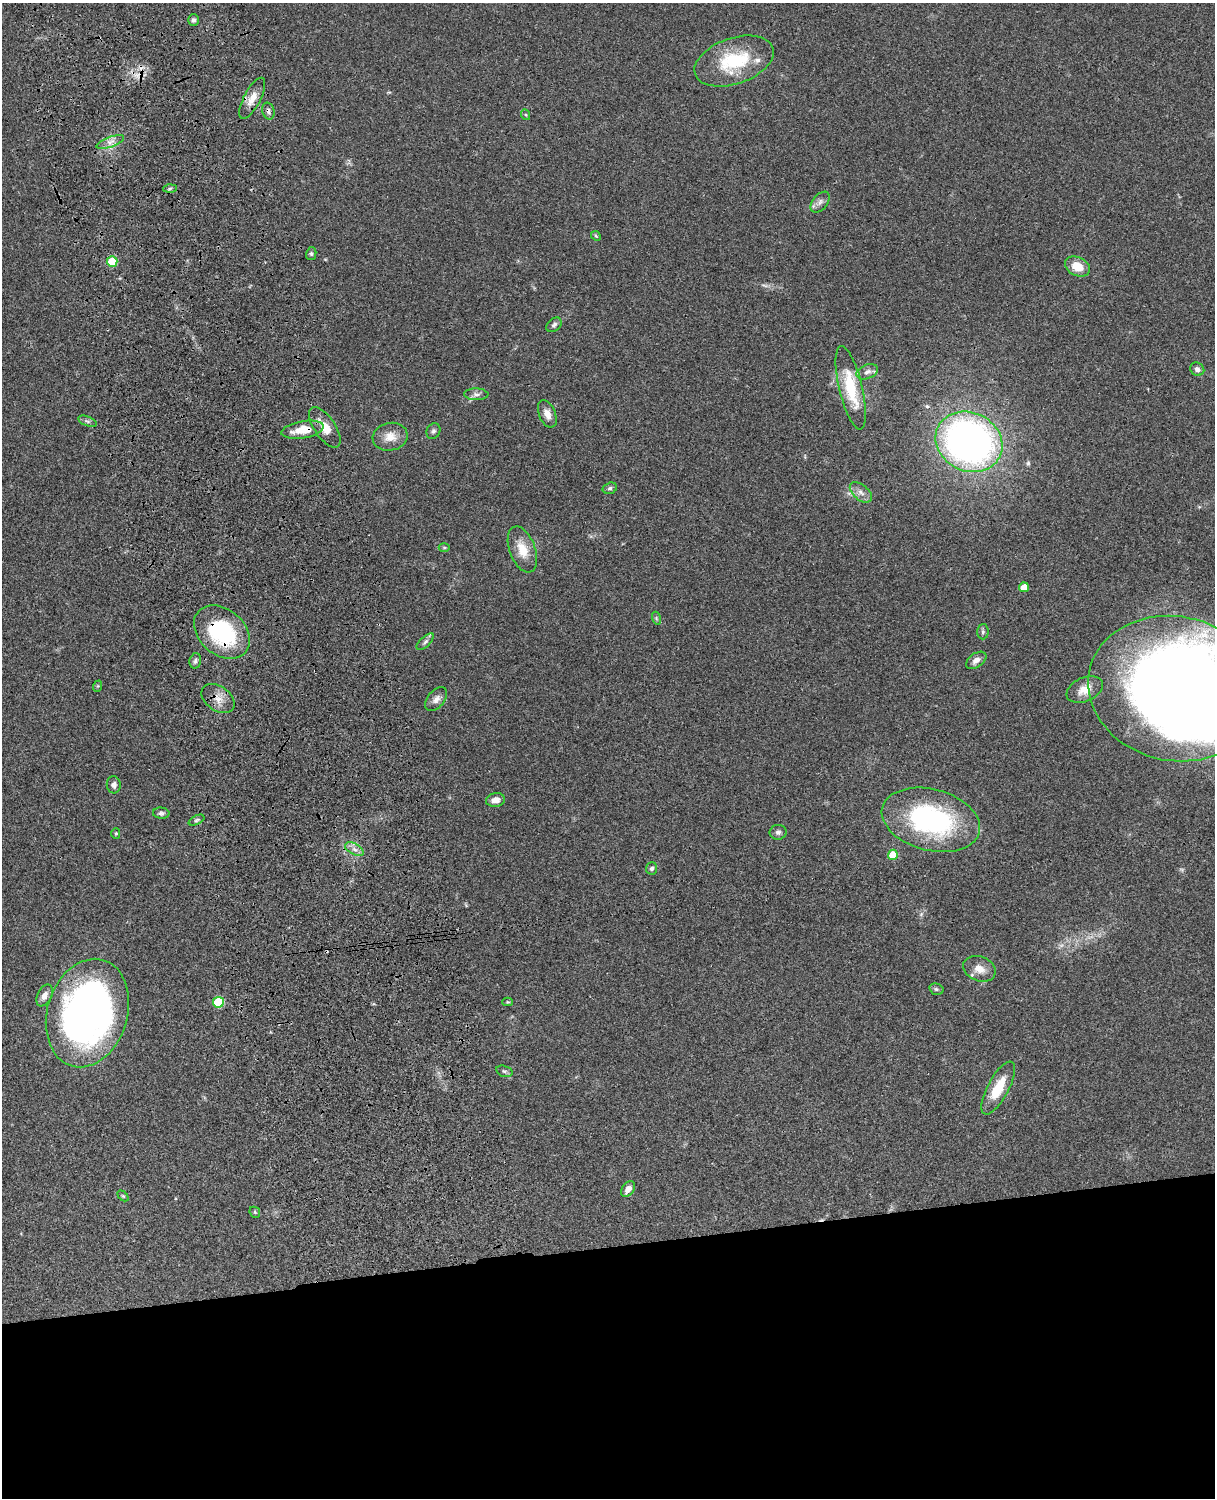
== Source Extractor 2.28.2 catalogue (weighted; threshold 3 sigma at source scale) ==
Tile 11 of 4 x 3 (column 3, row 3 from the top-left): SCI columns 2545-3757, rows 277-1772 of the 5088 x 4927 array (HDU 1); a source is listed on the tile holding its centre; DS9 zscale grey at full resolution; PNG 1217 x 1500 px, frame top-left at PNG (2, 3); each listed source drawn as its Kron ellipse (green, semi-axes under 4 px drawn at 4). Shown black and unused: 17% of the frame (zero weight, under 3 of 4 exposures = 6% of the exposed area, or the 3 px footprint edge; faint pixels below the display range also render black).
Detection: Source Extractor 2.28.2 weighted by HDU 2 'WHT'; one run over the whole footprint, this tile lists its part. Background 0.0752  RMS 0.0059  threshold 0.0265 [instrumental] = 3 sigma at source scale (4.5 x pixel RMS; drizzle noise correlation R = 1.50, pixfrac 1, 0.05/0.05 arcsec/px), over >= 5 px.
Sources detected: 67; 1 too faint to see at this stretch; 1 inside a brighter object's white glare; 3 cosmic-ray / hot-pixel residue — neither listed nor drawn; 1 inside a brighter listed object's ellipse — not listed separately; the other 61 listed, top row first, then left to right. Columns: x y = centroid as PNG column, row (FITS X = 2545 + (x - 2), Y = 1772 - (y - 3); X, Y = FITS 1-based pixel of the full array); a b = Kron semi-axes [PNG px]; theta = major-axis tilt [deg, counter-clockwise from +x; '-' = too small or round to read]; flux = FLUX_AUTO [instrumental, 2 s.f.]
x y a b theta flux
193 20 6 5 - 1.5
734 61 41 23 19 36
252 98 23 8 62 6.7
268 111 8 6 -74 1.8
526 115 5 3 - 0.57
110 142 14 5 21 3.3
170 188 6 4 3 0.98
820 202 12 7 50 2.6
596 236 5 4 - 0.72
311 254 6 5 - 1
112 261 5 5 - 21
1077 266 13 9 -27 9.3
554 325 8 6 40 1.7
1197 369 7 6 - 2.2
867 372 11 7 22 2.7
851 388 43 11 -77 27
476 394 12 6 -2 2.2
547 414 14 8 -67 4.2
87 421 10 4 -21 1.4
325 427 23 10 -56 8.3
303 430 21 8 10 12
433 431 8 6 61 1.6
390 437 17 14 13 7.7
969 442 34 29 -27 280
610 488 7 5 17 1.2
861 492 13 7 -40 3.5
444 547 5 3 - 0.64
522 549 24 13 -69 11
1024 587 5 4 - 6.4
656 618 6 4 -72 0.86
222 632 31 23 -41 55
983 632 8 5 88 1.2
425 642 11 5 44 1.5
976 660 11 7 35 3.3
195 661 8 5 76 1.5
98 686 6 3 70 0.64
1175 689 88 72 -12 1300
1085 690 19 12 24 7.2
218 699 18 12 -36 6.9
436 699 14 8 50 3.5
114 785 8 7 - 1.9
495 800 9 7 8 4
161 813 8 5 -4 1.4
197 820 8 4 27 1.1
931 820 50 30 -15 94
778 832 8 7 - 1.7
116 833 5 4 - 0.75
354 849 10 5 -28 2.7
893 855 5 5 - 14
652 868 6 5 - 1.7
979 969 17 12 -21 6.5
936 989 7 5 -16 1.1
45 995 11 7 63 3.8
218 1002 5 5 - 27
508 1002 5 4 - 0.64
87 1013 55 40 73 270
504 1071 8 5 -18 1.4
998 1088 29 10 62 16
628 1189 9 5 52 3.7
123 1196 6 4 -44 0.76
255 1212 6 5 - 0.92
Overlapping masked pixels (flux is a lower limit): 4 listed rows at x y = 268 111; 303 430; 222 632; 218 699
Isophote crosses this tile's border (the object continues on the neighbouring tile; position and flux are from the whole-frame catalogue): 1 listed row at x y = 1175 689